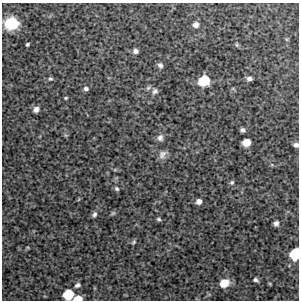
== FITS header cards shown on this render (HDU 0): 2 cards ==
NAXIS1  =                  297 /Length X axis
NAXIS2  =                  298 /Length Y axis

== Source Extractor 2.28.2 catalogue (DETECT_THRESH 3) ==
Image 297 x 298 px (HDU 0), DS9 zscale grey, 1 PNG px = 1 image px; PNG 301 x 302 px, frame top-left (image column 1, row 298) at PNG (2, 3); no overlay
Background 4780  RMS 290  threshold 875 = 3 sigma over >= 5 px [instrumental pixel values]
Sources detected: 34; all 34 listed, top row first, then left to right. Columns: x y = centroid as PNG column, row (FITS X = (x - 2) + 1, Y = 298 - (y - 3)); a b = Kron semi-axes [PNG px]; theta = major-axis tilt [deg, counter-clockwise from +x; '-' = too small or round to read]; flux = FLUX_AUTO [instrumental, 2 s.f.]
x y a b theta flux
11 23 13 11 4 700000
195 25 6 5 - 95000
27 44 3 3 - 32000
237 45 6 5 - 27000
136 51 5 5 - 65000
160 65 6 5 - 52000
249 78 5 4 - 69000
50 79 6 5 - 33000
204 81 9 8 - 590000
148 88 7 5 43 38000
86 89 6 5 - 56000
155 91 8 7 - 60000
66 98 4 3 - 22000
36 109 7 6 - 94000
242 130 5 4 - 53000
66 135 6 5 - 28000
160 138 8 8 - 79000
246 142 7 6 - 240000
296 145 5 4 - 61000
162 155 12 8 56 98000
232 182 5 5 - 34000
117 189 6 5 - 38000
199 201 6 5 - 89000
113 213 6 6 - 31000
94 214 7 5 66 54000
158 219 6 4 -17 33000
276 223 5 5 - 58000
134 242 7 4 53 30000
295 254 9 7 71 660000
256 280 6 4 -26 45000
224 283 9 8 - 320000
77 285 7 5 26 54000
68 294 8 7 - 500000
78 299 7 5 4 230000
At the frame edge (FLAGS 8, measured only in part): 3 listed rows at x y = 296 145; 295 254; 78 299